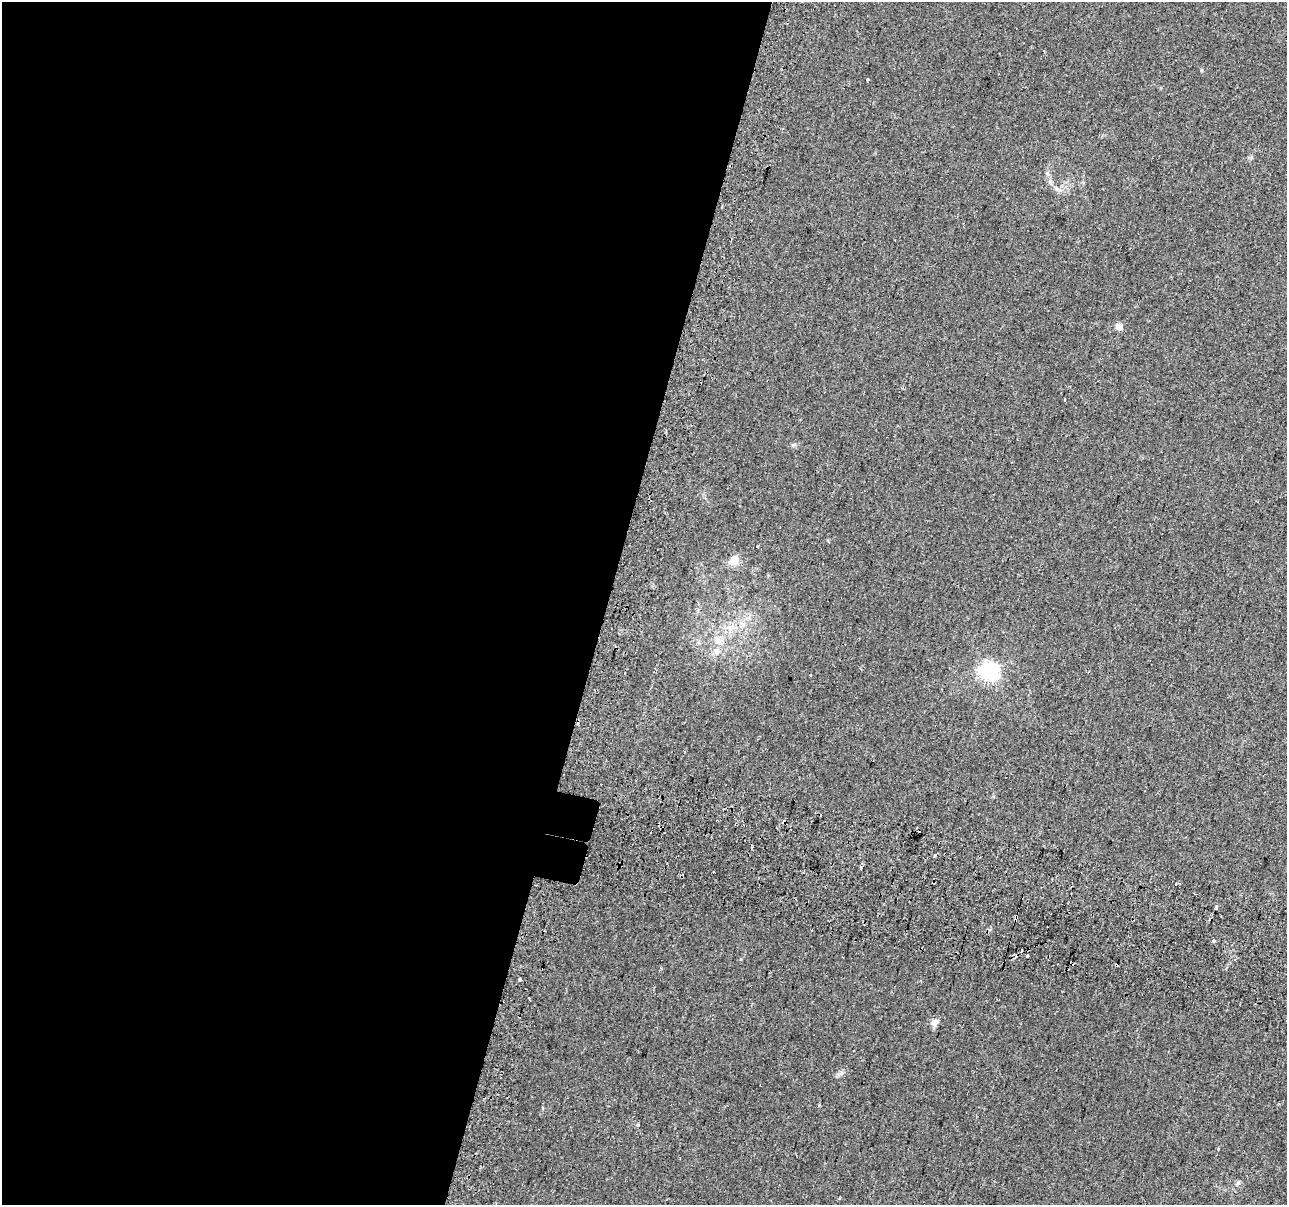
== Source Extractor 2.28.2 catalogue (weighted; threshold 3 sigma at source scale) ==
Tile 5 of 4 x 4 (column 1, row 2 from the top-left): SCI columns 61-1345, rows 2750-3952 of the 5252 x 5438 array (HDU 1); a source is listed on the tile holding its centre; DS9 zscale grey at full resolution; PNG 1289 x 1207 px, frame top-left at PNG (2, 2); no overlay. Shown black and unused: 47% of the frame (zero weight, under 2 of 3 exposures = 4% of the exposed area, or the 3 px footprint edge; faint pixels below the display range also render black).
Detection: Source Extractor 2.28.2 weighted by HDU 2 'WHT'; one run over the whole footprint, this tile lists its part. Background 0.0402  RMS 0.0053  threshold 0.024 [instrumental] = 3 sigma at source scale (4.5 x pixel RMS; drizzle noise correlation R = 1.50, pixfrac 1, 0.0396/0.0396 arcsec/px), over >= 5 px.
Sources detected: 31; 12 cosmic-ray / hot-pixel residue — not listed; the other 19 listed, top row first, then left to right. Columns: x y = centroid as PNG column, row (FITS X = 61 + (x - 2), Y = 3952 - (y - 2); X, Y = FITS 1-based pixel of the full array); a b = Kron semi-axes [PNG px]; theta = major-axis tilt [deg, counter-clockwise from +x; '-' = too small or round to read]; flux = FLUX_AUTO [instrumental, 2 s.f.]
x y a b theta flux
867 80 3 3 - 2.2
1050 182 7 5 -71 1.5
1119 327 7 7 - 3.6
1065 399 3 3 - 0.94
734 560 12 9 55 5.7
731 627 11 8 21 4.4
719 640 12 9 3 3.8
716 651 9 8 - 2.5
989 672 7 7 - 230
810 675 3 3 - 1.3
861 867 4 3 - 3.4
1176 883 3 3 - 2.3
1216 908 3 3 - 1.1
1015 918 4 3 - 3.2
1213 940 3 3 - 5.2
1028 956 3 3 - 1.4
520 980 3 3 - 2.2
935 1022 9 7 47 2.9
1238 1183 7 4 71 0.86
Overlapping masked pixels (flux is a lower limit): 2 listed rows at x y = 861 867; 1015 918
Unlisted compact peaks at least as high as the median listed source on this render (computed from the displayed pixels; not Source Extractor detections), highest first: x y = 638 1125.